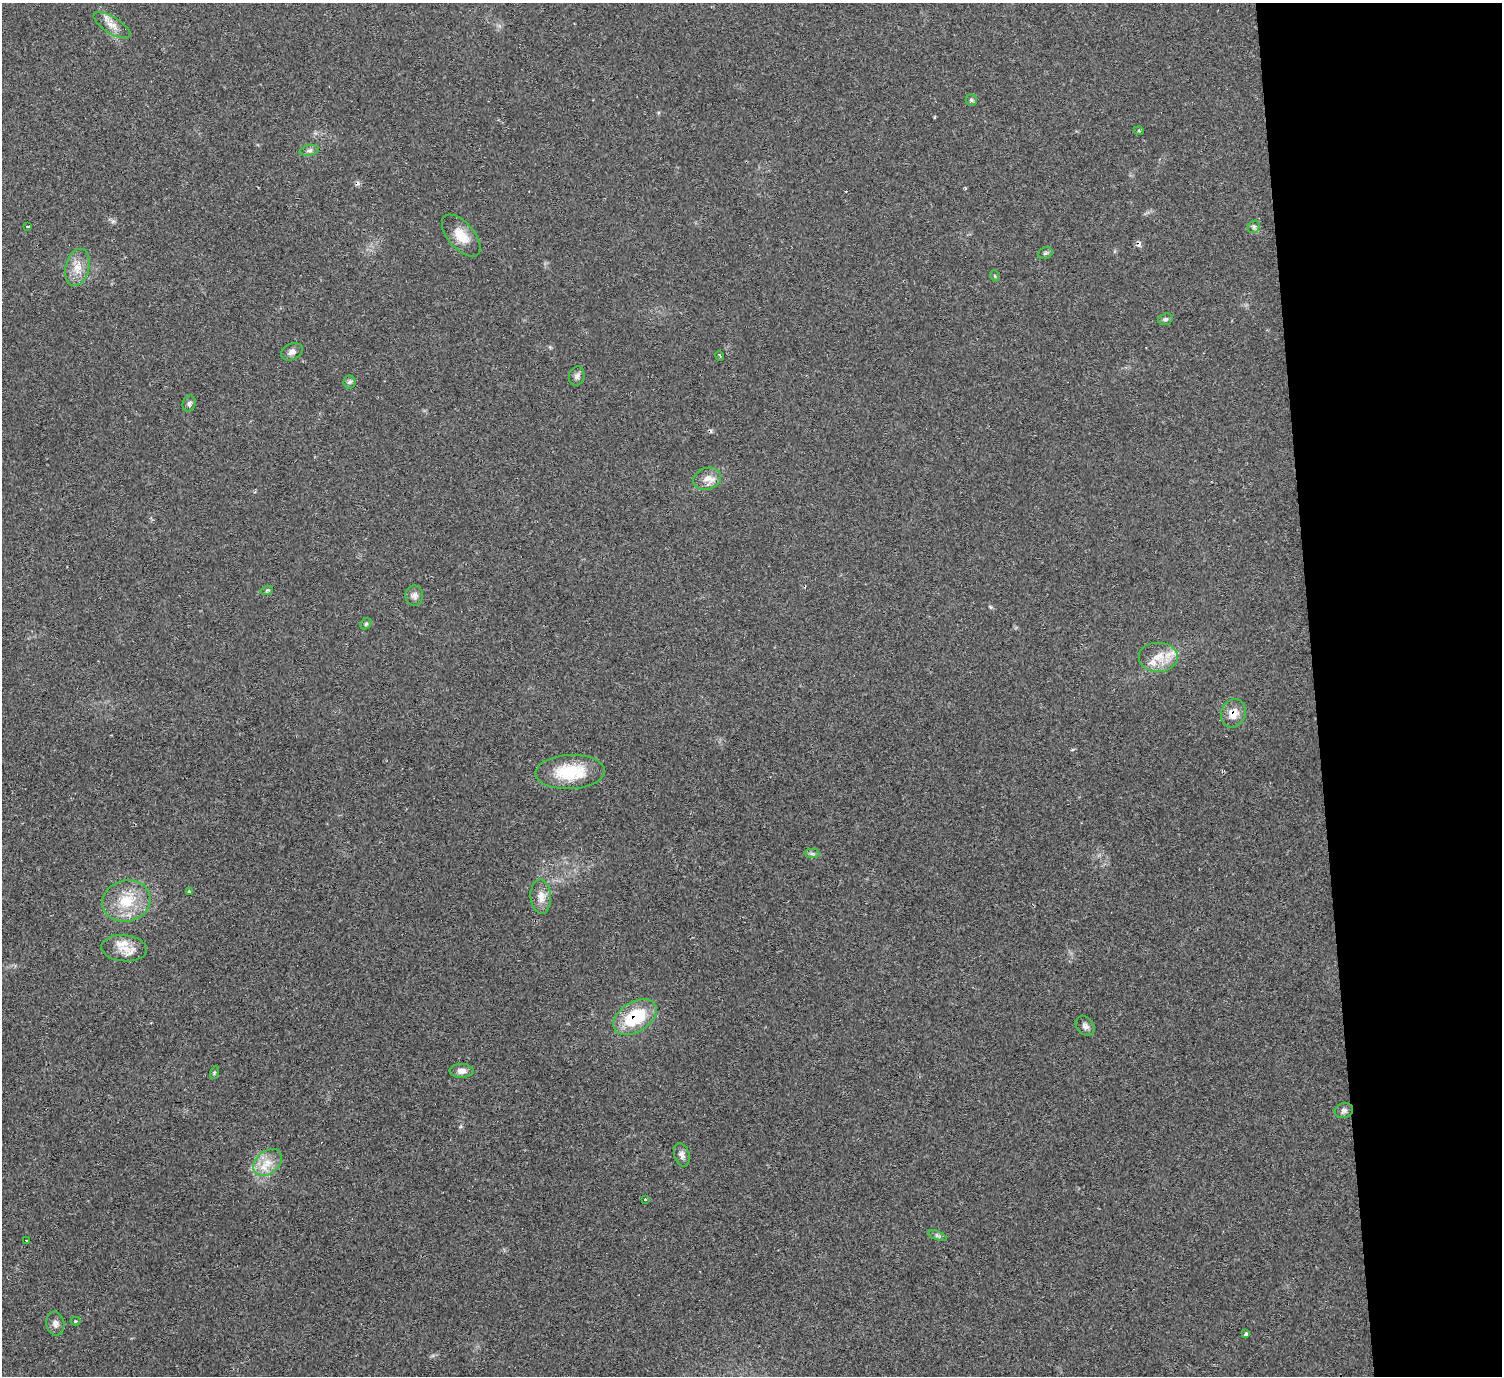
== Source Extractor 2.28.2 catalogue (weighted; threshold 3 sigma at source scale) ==
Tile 6 of 3 x 3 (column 3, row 2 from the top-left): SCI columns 3002-4501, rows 1599-2972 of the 4513 x 4546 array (HDU 1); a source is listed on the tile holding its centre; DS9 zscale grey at full resolution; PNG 1504 x 1378 px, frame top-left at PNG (2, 3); each listed source drawn as its Kron ellipse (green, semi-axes under 4 px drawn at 4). Shown black and unused: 12% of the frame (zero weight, under 2 of 3 exposures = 3% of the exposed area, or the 3 px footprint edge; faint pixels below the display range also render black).
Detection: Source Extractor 2.28.2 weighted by HDU 2 'WHT'; one run over the whole footprint, this tile lists its part. Background 0.0545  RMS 0.0071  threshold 0.032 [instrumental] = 3 sigma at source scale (4.5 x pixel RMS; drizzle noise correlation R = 1.50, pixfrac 1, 0.05/0.05 arcsec/px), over >= 5 px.
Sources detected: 49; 5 cosmic-ray / hot-pixel residue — neither listed nor drawn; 3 inside a brighter listed object's ellipse — not listed separately; the other 41 listed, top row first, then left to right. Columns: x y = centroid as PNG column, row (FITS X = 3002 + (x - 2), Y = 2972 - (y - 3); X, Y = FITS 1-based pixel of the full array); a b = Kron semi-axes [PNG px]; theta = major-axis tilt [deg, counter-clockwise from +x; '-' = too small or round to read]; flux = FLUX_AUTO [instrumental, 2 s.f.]
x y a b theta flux
112 25 21 8 -31 6.6
971 100 6 5 - 1.3
1139 131 5 3 - 0.67
309 150 10 5 10 2.1
27 226 3 2 - 1.2
1254 227 7 5 46 1.6
461 236 25 13 -49 13
1045 253 7 5 21 1.5
77 267 19 11 76 9.4
995 276 5 3 - 0.72
1165 319 7 5 19 1.5
292 352 11 8 26 3.4
720 356 5 3 - 0.74
577 376 10 7 75 2.6
349 382 6 6 - 1.6
189 403 8 6 69 1.9
707 479 14 11 19 6.6
267 590 6 4 19 0.87
414 595 10 8 -89 3.2
366 624 6 5 - 1.1
1159 657 20 15 0 13
1233 713 14 12 67 9.2
570 772 35 17 2 32
812 854 7 4 -1 1.4
189 891 3 2 - 0.91
541 897 17 10 -86 7.1
126 901 24 20 14 23
124 948 23 13 -5 8.5
635 1017 24 15 33 37
1085 1026 10 8 -46 3
461 1071 12 7 -1 4.2
214 1073 6 4 72 0.98
1344 1111 9 7 16 2.2
682 1155 12 7 -73 3.3
268 1162 16 11 40 10
645 1199 2 2 - 0.71
937 1236 10 3 -21 1.4
26 1240 3 2 - 0.89
75 1321 5 4 - 0.71
55 1323 12 9 -79 3.6
1246 1334 4 3 - 2.1
Overlapping masked pixels (flux is a lower limit): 2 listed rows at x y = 1233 713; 635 1017